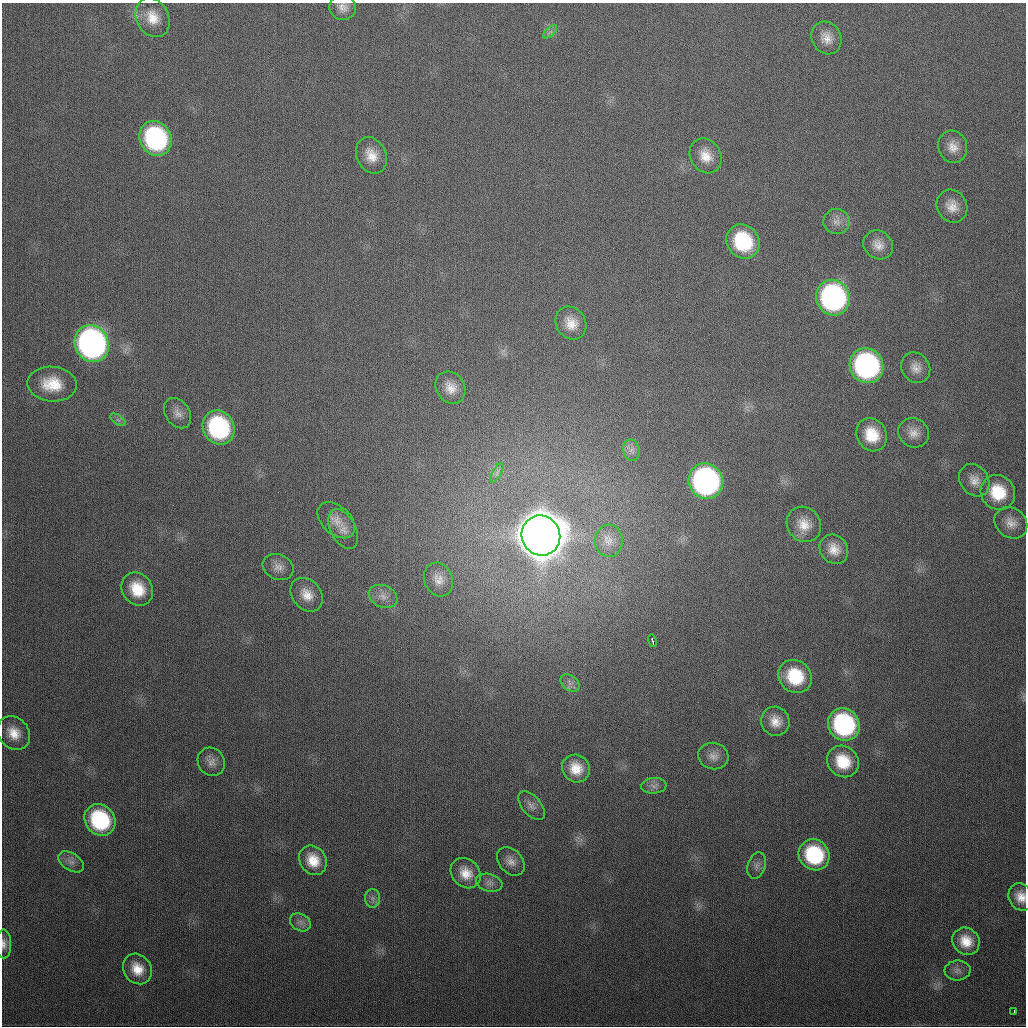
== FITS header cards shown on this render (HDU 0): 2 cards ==
NAXIS1  =                 1024
NAXIS2  =                 1024

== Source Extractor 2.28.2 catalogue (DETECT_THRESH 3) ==
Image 1024 x 1024 px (HDU 0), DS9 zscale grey, 1 PNG px = 1 image px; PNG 1028 x 1028 px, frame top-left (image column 1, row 1024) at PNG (2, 3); each listed source drawn as its Kron ellipse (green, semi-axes under 4 px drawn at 4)
Background 333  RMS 13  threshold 38.4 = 3 sigma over >= 5 px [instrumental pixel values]
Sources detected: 69; all 69 listed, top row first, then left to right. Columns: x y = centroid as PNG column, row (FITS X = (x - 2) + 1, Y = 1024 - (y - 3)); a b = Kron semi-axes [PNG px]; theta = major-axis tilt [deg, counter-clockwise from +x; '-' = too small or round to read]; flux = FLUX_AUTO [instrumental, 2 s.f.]
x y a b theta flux
343 7 13 12 - 7.5e+03
153 18 20 16 -62 1.8e+04
550 32 8 4 44 2.4e+03
826 38 17 14 -60 1.2e+04
156 138 18 15 -60 1.5e+05
953 147 16 14 -72 1.1e+04
371 155 19 14 -64 1.6e+04
706 156 18 15 -58 1.5e+04
952 206 17 15 -61 1.3e+04
836 221 13 13 - 7.3e+03
743 242 18 16 -55 6.2e+04
878 245 16 13 -39 9.9e+03
833 298 18 16 -70 2.4e+05
571 323 17 14 -59 1.4e+04
92 344 19 16 -64 4.2e+05
866 366 18 16 -59 2.3e+05
916 368 16 13 -56 9.6e+03
52 384 25 17 -5 2.9e+04
451 388 17 14 -55 1.2e+04
178 413 16 12 -55 8.2e+03
118 420 9 4 -36 2.4e+03
219 428 18 15 -60 1.2e+05
914 433 16 14 -32 9.9e+03
872 435 17 14 -61 2.6e+04
631 450 11 8 -78 4.9e+03
497 473 11 4 61 2.7e+03
974 480 17 14 -54 9.9e+03
706 481 18 17 - 3.1e+05
998 492 18 16 -51 3.3e+04
336 520 22 14 -42 1.2e+04
1011 523 17 14 -38 1.1e+04
804 524 18 16 -54 1.6e+04
343 529 21 12 -62 9.7e+03
541 536 20 19 - 6.4e+06
609 541 16 14 88 1.0e+04
834 549 15 13 -52 1.3e+04
278 567 16 12 -21 7.7e+03
438 579 17 14 -66 1.0e+04
137 589 17 15 -53 2.6e+04
307 595 18 14 -50 1.4e+04
383 596 15 11 -24 7.7e+03
652 641 6 3 -75 3.0e+03
795 676 17 15 -41 4.2e+04
570 683 10 7 -38 4.4e+03
775 721 15 14 - 1.2e+04
844 725 17 15 -52 1.4e+05
14 733 18 15 -49 1.6e+04
713 756 15 13 -16 7.9e+03
843 761 17 15 -43 2.9e+04
211 762 14 13 - 7.3e+03
576 769 14 13 - 1.7e+04
654 786 12 8 6 4.7e+03
531 806 17 9 -48 5.8e+03
100 820 17 14 -51 8.7e+04
814 855 16 15 - 7.0e+04
313 860 15 13 -58 1.8e+04
511 861 16 11 -47 7.8e+03
71 862 14 8 -34 5.8e+03
757 866 13 8 72 4.9e+03
466 873 16 13 -47 1.5e+04
489 883 13 8 -15 5.1e+03
1021 897 14 12 -65 1.1e+04
373 898 9 7 -89 3.8e+03
300 922 11 8 -31 4.6e+03
966 941 14 13 - 1.7e+04
4 944 14 7 -89 5.0e+03
137 969 16 13 -55 1.7e+04
958 970 13 10 3 5.1e+03
1014 1011 3 2 - 1.9e+03
At the frame edge (FLAGS 8, measured only in part): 3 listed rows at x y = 343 7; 1021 897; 4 944